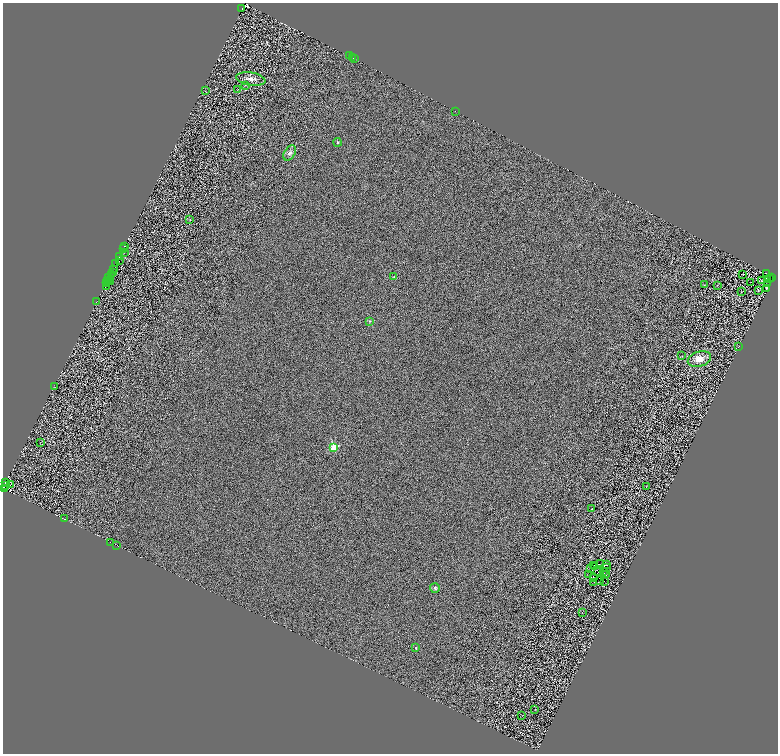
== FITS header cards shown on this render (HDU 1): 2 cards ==
NAXIS1  =                 1551
NAXIS2  =                 1503

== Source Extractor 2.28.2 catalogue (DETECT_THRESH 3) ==
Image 1551 x 1503 px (HDU 1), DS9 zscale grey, zoomed out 1/2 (1 PNG px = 2 x 2 image px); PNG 780 x 756 px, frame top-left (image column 2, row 1502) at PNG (3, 3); each listed source drawn as its Kron ellipse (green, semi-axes under 4 px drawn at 4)
Background 0.746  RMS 2.2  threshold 6.73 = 3 sigma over >= 5 px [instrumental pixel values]
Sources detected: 132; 56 cannot appear on this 1/2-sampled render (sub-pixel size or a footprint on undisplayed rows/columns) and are neither listed nor drawn; the other 76 listed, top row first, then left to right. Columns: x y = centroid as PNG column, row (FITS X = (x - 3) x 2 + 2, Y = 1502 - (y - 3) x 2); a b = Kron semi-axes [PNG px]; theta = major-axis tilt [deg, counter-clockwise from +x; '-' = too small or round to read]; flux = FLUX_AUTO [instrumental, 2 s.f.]
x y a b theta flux
242 9 2 1 - 6.7
349 56 2 1 - 2900
353 58 2 1 - 540
355 59 2 1 - 850
251 79 15 6 -9 3500
245 85 2 1 - 120
237 90 3 1 - 120
205 91 2 1 - 72
455 111 2 2 - 100
338 142 4 3 - 840
290 153 8 5 57 1800
190 220 3 2 - 160
124 246 2 1 - 5700
123 249 2 2 - 5300
124 252 2 1 - 2300
119 257 3 2 - 3000
119 261 3 1 - 590
116 263 2 1 - 150
113 269 2 1 - 1400
113 273 3 2 - 4000
111 274 2 1 - 420
743 274 2 1 - 140
767 274 2 2 - 260
394 277 3 3 - 390
772 277 4 1 - 640
109 278 2 1 - 4200
767 279 2 1 - 130
769 279 2 2 - 180
107 280 2 2 - 13000
762 280 3 1 - 240
110 281 3 1 - 590
107 282 3 1 - 2200
750 282 2 1 - 75
767 284 2 1 - 170
704 285 2 1 - 130
717 285 2 1 - 79
106 287 2 1 - 3.5
767 288 4 2 - 430
758 290 3 1 - 210
741 292 2 1 - 65
96 302 2 1 - 690
369 321 4 4 - 540
739 347 2 1 - 110
682 356 2 1 - 95
699 359 12 7 17 7300
54 387 2 1 - 120
40 442 2 1 - 120
334 447 3 3 - 29000
6 483 3 2 - 4700
10 485 2 1 - 500
5 486 3 1 - 20000
646 487 3 1 - 140
4 488 3 2 - 1800
592 509 2 2 - 290
65 519 2 1 - 13000
111 542 2 1 - 1400
117 545 2 1 - 5500
600 563 3 1 - 260
593 565 2 1 - 83
606 565 2 2 - 120
595 566 2 1 - 24
607 567 2 1 - 120
591 568 2 1 - 110
604 571 2 1 - 62
598 572 3 1 - 150
589 574 2 1 - 210
606 575 4 1 - 200
594 577 2 1 - 83
600 580 3 1 - 160
604 581 2 1 - 21
594 582 2 1 - 180
435 588 5 5 - 1100
582 613 2 1 - 100
416 648 2 2 - 1200
535 710 2 1 - 110
522 715 2 1 - 85
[56 sub-pixel or undisplayed-footprint detections neither listed nor drawn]